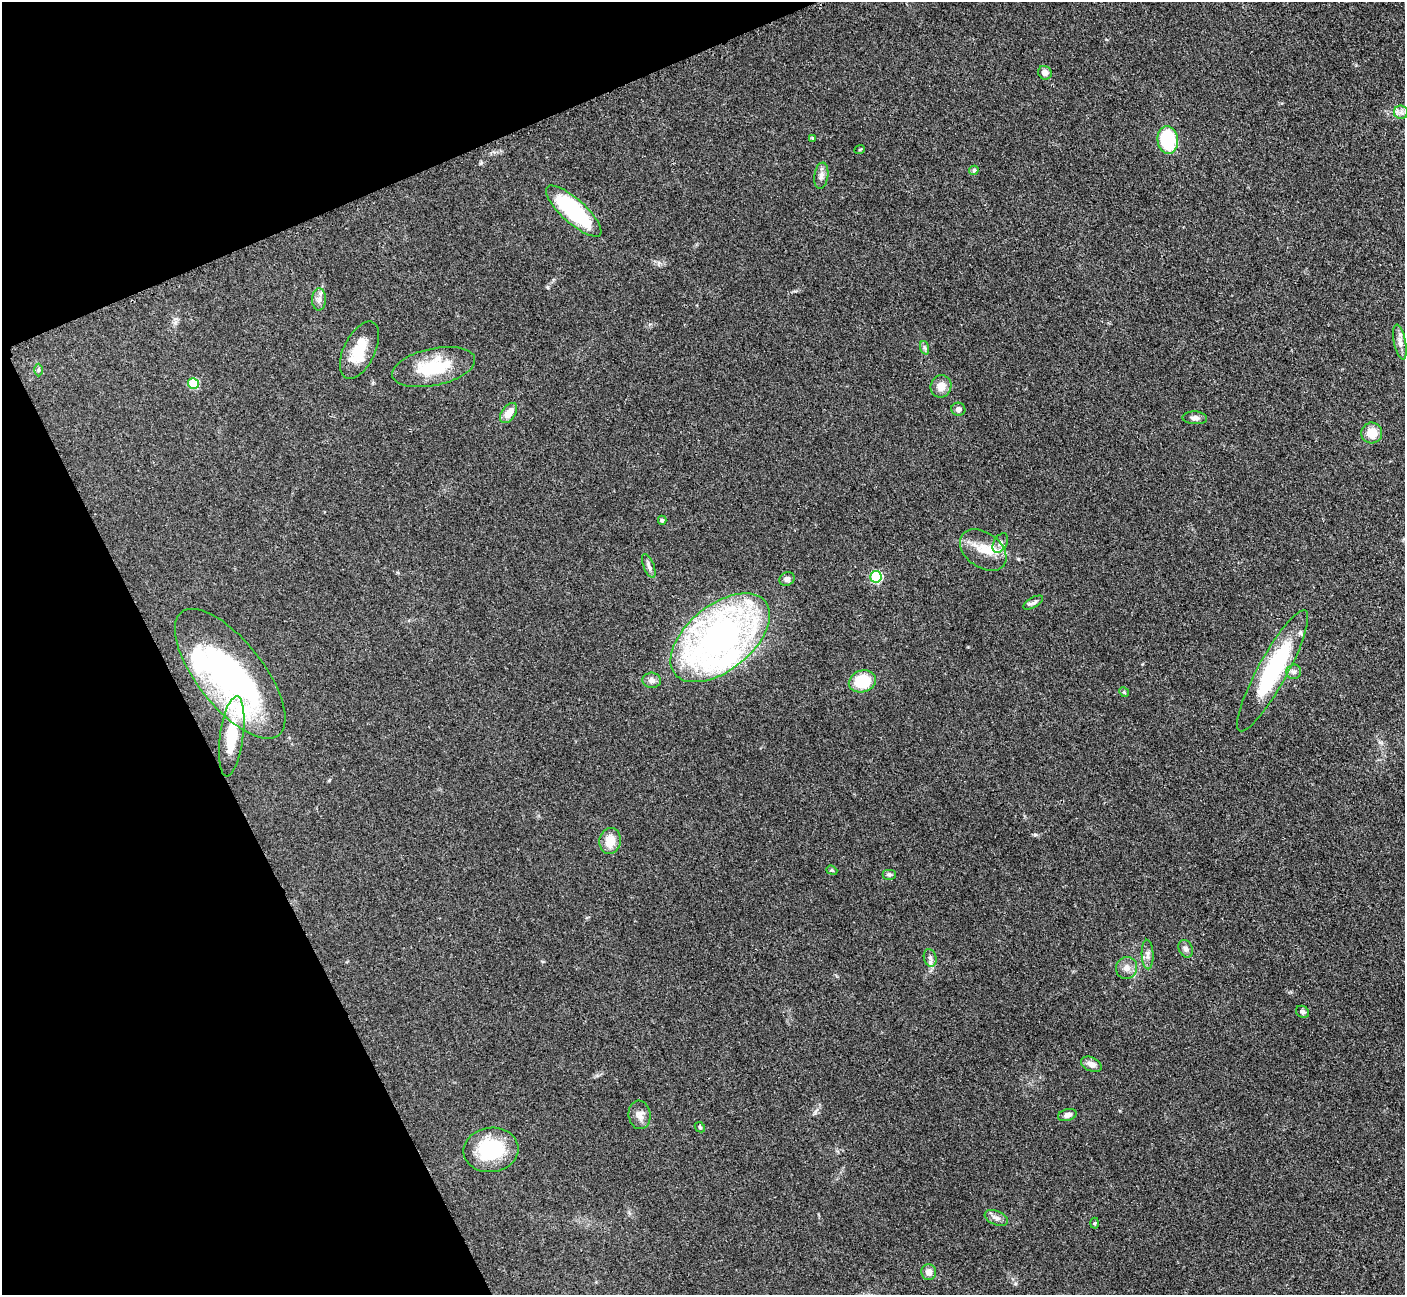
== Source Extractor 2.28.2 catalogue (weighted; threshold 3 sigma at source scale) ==
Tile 5 of 4 x 4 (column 1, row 2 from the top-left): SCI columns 18-1420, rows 2887-4179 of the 5647 x 5638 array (HDU 1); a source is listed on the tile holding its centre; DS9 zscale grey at full resolution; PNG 1407 x 1297 px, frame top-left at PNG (2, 2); each listed source drawn as its Kron ellipse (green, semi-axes under 4 px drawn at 4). Shown black and unused: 21% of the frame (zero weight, under 3 of 4 exposures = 2% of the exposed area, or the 3 px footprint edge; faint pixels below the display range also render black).
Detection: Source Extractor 2.28.2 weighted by HDU 2 'WHT'; one run over the whole footprint, this tile lists its part. Background 0.0833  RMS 0.0058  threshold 0.026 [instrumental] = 3 sigma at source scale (4.5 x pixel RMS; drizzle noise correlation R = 1.50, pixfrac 1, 0.05/0.05 arcsec/px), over >= 5 px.
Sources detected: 56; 2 inside a brighter object's white glare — neither listed nor drawn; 3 inside a brighter listed object's ellipse — not listed separately; the other 51 listed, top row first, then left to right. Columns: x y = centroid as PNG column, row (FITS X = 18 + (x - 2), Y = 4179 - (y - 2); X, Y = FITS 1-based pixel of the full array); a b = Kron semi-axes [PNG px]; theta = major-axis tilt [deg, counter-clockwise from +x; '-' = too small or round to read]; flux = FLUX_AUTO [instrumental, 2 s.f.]
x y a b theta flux
1045 73 7 6 - 3.1
1401 112 7 6 - 2.2
812 138 4 3 - 0.52
1168 140 14 10 -84 34
860 149 5 3 - 0.53
974 170 5 4 - 1.1
821 176 13 7 81 2.9
574 211 36 12 -42 60
319 299 11 7 89 2.9
1400 342 18 6 -79 3.5
925 348 7 4 -71 1.1
359 350 31 15 64 16
434 367 42 18 12 28
39 370 6 4 89 0.8
193 383 5 5 - 25
941 386 11 10 - 6
958 409 7 6 - 1.8
509 413 11 7 54 7.2
1195 418 12 6 -3 2.6
1372 433 10 10 - 8.6
662 520 4 4 - 0.74
1000 543 11 6 61 2.6
983 550 26 17 -36 13
649 566 12 5 -68 2
876 577 6 5 - 49
787 579 8 6 28 1.9
1033 603 11 5 29 1.8
720 638 58 32 39 220
1273 671 68 15 61 66
1293 672 7 7 - 1.8
230 674 78 33 -52 160
652 680 9 7 -3 2.9
862 681 14 11 16 22
1124 692 5 4 - 0.73
232 736 40 11 82 25
610 841 13 10 78 8.9
832 870 6 4 -21 0.77
889 875 7 5 0 1.2
1186 949 9 7 -65 2.1
1148 954 15 6 -88 2.7
930 958 9 6 -74 2.1
1127 968 11 10 - 4
1302 1012 7 5 -32 1.4
1091 1064 11 7 -25 3.5
639 1115 14 11 -81 4.2
1067 1115 9 6 15 3
700 1127 6 4 -44 0.8
491 1150 27 22 7 38
996 1218 12 7 -22 2.8
1094 1223 5 3 - 0.62
929 1272 8 7 - 3.6
Unlisted compact peaks at least as high as the median listed source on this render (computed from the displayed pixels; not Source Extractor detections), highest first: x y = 481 163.